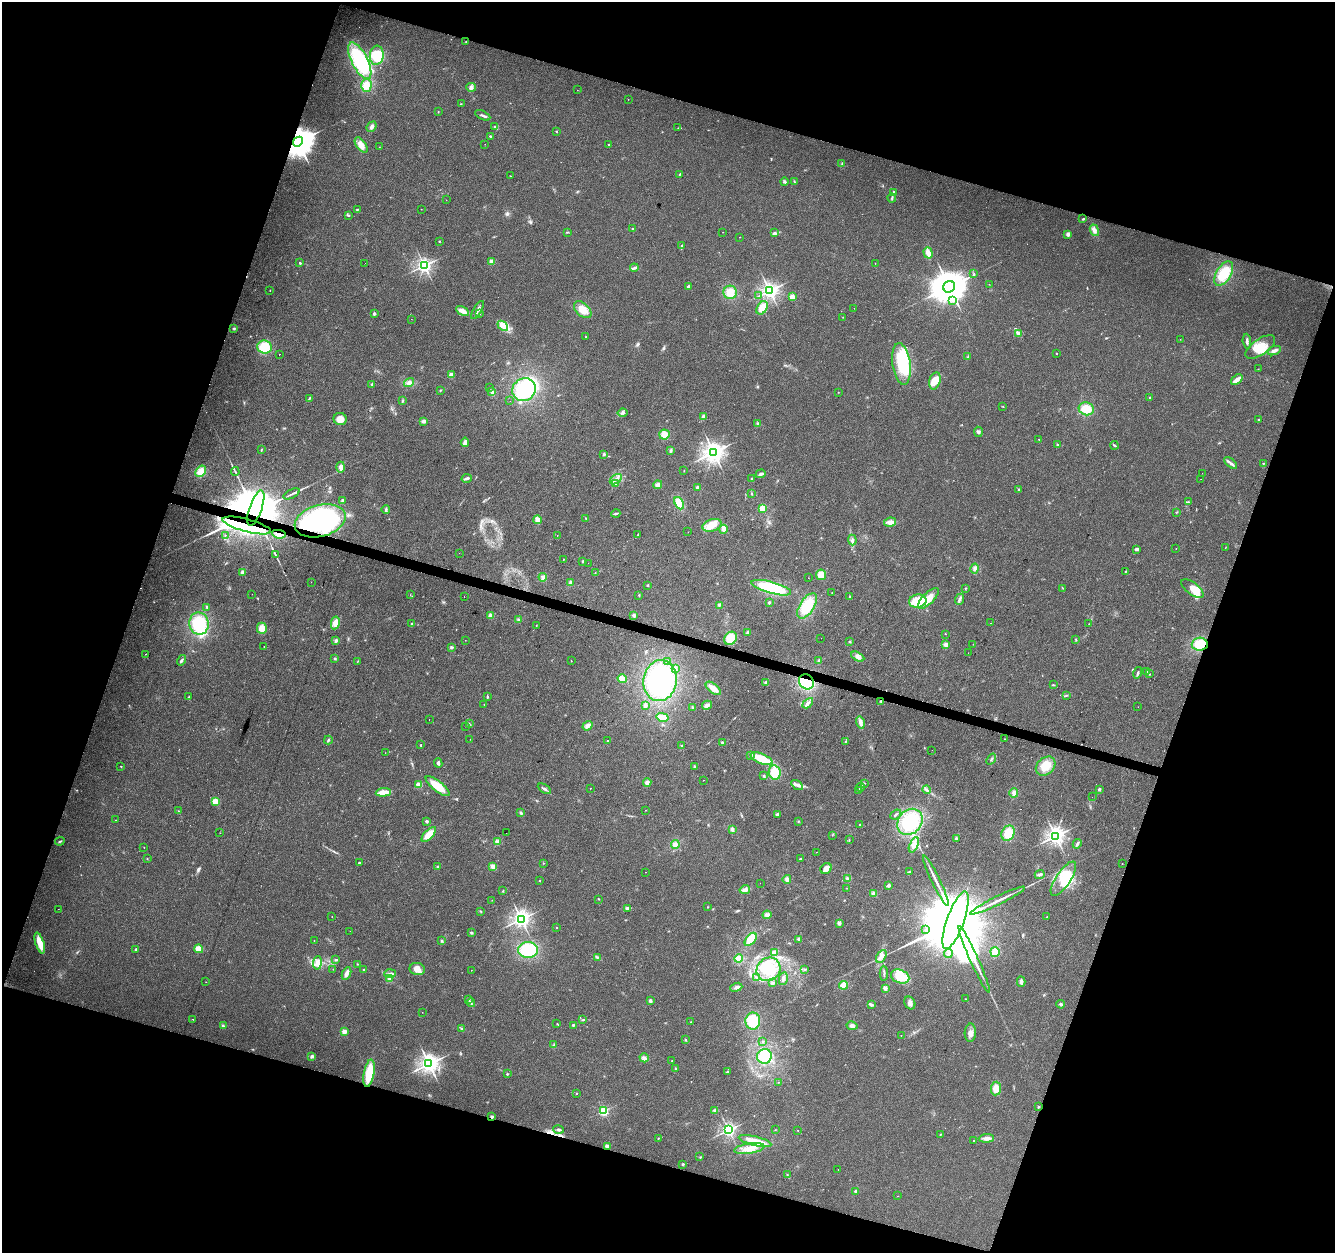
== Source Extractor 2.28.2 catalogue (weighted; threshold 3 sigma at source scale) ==
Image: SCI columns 8-5338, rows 281-5283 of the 5338 x 5499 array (HDU 1 of 3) = the unmasked area's bounding box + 8 px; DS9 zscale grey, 4 x 4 block average (1 PNG px = mean of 4 x 4 image px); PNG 1337 x 1255 px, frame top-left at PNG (2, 2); each listed source drawn as its Kron ellipse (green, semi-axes under 4 px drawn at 4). Shown black and unused: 37% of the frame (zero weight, under 2 of 3 exposures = <1% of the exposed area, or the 3 px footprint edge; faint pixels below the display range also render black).
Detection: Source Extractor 2.28.2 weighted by HDU 2 'WHT'. Background 0.0384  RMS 0.0071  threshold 0.0319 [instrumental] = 3 sigma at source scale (4.5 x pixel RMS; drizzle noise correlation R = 1.50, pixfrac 1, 0.0396/0.0396 arcsec/px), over >= 5 px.
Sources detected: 489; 2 too faint to see at this stretch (4 x 4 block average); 11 inside a brighter object's white glare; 8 cosmic-ray / hot-pixel residue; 1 long thin detection or spike segment (spike, bleed or trail) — neither listed nor drawn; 2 coinciding with a brighter row at this scale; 26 inside a brighter listed object's ellipse — not listed separately; the other 439 listed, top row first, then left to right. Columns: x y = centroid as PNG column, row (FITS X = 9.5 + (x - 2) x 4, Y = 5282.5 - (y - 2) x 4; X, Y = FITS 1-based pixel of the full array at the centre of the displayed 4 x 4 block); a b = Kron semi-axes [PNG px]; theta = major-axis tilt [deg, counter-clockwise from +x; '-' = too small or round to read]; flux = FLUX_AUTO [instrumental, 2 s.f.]
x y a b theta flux
466 41 2 2 - 2
377 55 9 7 85 120
360 61 20 8 -63 350
366 85 6 5 - 53
471 87 5 4 - 10
577 90 2 2 - 0.81
628 99 2 2 - 1.9
461 104 2 2 - 2.4
438 112 2 2 - 2.6
483 115 8 2 -26 8.8
495 126 4 2 - 4.6
372 127 6 3 49 13
678 128 2 2 - 1.8
556 132 2 2 - 2.5
490 136 2 2 - 4.2
298 142 5 4 - 10000
485 144 2 2 - 0.76
361 145 9 4 -54 36
609 145 2 2 - 7.4
379 147 2 2 - 1
842 164 3 2 - 3.1
680 174 3 2 - 2.7
510 176 2 2 - 1.7
784 181 4 3 - 6.8
794 182 3 2 - 3.5
894 192 2 2 - 24
892 198 4 2 - 5.5
446 200 2 2 - 0.91
357 209 2 2 - 2.4
421 209 2 2 - 0.96
348 215 4 2 - 5.4
1083 219 2 2 - 4.3
632 229 2 2 - 11
1094 230 6 4 -70 19
567 232 3 2 - 3.8
723 232 2 2 - 0.91
774 233 4 2 - 5.4
1068 234 4 3 - 12
739 237 2 2 - 1.1
439 241 2 2 - 2.4
682 246 2 2 - 3.8
928 253 6 3 -73 38
491 262 2 2 - 100
300 263 2 2 - 13
365 263 2 2 - 0.61
875 263 2 2 - 0.91
424 265 2 2 - 1600
634 268 4 3 - 8.8
974 274 2 2 - 2.5
1224 274 13 7 59 120
989 284 2 2 - 1
688 286 2 2 - 24
949 287 6 5 - 12000
270 291 2 2 - 2.5
769 291 3 2 - 2000
730 292 7 6 - 69
759 296 3 2 - 3
792 297 2 2 - 160
952 301 2 2 - 2.5
762 308 7 5 59 44
854 308 2 2 - 0.61
477 310 10 3 58 15
583 310 10 6 -43 49
462 311 7 3 -32 27
374 314 3 2 - 7.7
480 314 2 2 - 1.7
843 317 2 2 - 1.3
411 319 2 2 - 0.68
503 326 6 3 -42 17
234 328 3 2 - 4.9
1018 333 4 3 - 9.5
585 337 2 2 - 3.7
1180 339 2 2 - 0.86
1247 341 7 2 -85 11
265 347 7 6 - 170
1260 347 17 8 35 83
1274 351 7 3 23 16
1056 353 2 2 - 3.4
279 354 2 2 - 1.6
968 357 3 2 - 4.3
901 364 21 9 -82 210
1258 369 2 2 - 1.2
451 375 2 2 - 100
1237 380 6 3 39 30
935 381 9 5 75 41
409 383 5 4 - 15
372 384 3 2 - 4.9
490 388 2 2 - 0.79
440 390 3 2 - 2.6
524 390 12 11 - 210
492 392 4 3 - 9.6
838 392 2 2 - 1.3
1150 398 2 2 - 12
309 399 4 2 - 4.3
403 401 2 2 - 3.1
510 401 2 2 - 1
1003 406 2 2 - 1.5
1086 409 8 6 -18 71
622 413 5 3 - 9
704 416 3 3 - 11
340 419 6 6 - 49
1258 420 2 2 - 6.1
424 421 4 3 - 14
758 424 3 3 - 7
978 432 5 3 - 7.7
664 435 5 5 - 36
1039 439 2 2 - 1.2
465 442 4 3 - 19
1057 445 3 2 - 3.8
1115 445 4 2 - 5.3
261 450 4 2 - 2.8
671 450 4 2 - 7.7
713 452 3 3 - 3100
604 454 3 2 - 4
1231 463 7 3 -39 11
1263 463 2 2 - 6.2
341 467 5 3 - 20
201 471 6 4 54 49
684 471 2 2 - 2.2
235 472 4 2 - 5.1
1202 473 2 2 - 1.7
761 474 5 2 - 11
467 478 5 2 - 10
752 478 2 2 - 2.9
616 479 7 3 34 14
1201 479 2 2 - 4.4
615 484 2 2 - 8.1
658 485 4 4 - 13
697 487 2 2 - 23
1019 490 2 2 - 2.8
292 494 9 2 26 9.8
751 494 4 2 - 3.2
343 500 2 2 - 28
1188 502 2 2 - 2
679 503 6 4 -64 74
256 508 18 6 70 68000
763 508 2 2 - 240
386 509 4 3 - 7
1177 512 2 2 - 2.1
616 513 4 2 - 5.4
586 518 2 2 - 2.3
537 520 4 3 - 38
320 521 26 16 15 500
890 522 6 4 12 23
247 525 25 6 -15 130
712 525 10 6 16 41
723 529 4 3 - 18
688 532 2 2 - 1.1
279 534 7 3 -9 22
557 535 2 2 - 1.1
638 535 4 2 - 3.7
225 536 2 2 - 2
852 540 5 3 - 9.7
1225 547 2 2 - 1.1
1137 549 3 2 - 13
1176 549 2 2 - 1.1
459 553 2 2 - 0.88
275 554 4 2 - 3.9
563 559 2 2 - 5.3
583 561 2 2 - 20
588 563 2 2 - 0.89
975 568 5 4 - 12
243 572 3 3 - 18
1125 572 2 2 - 2.4
595 573 2 2 - 1.3
821 575 5 5 - 41
543 577 4 4 - 10
808 578 2 2 - 0.94
311 582 2 2 - 0.81
571 583 3 3 - 9
648 585 2 2 - 16
771 588 20 6 -15 240
965 588 2 2 - 2.4
1063 588 2 2 - 1.6
1192 588 13 6 -37 43
832 593 2 2 - 1.1
252 594 2 2 - 2
410 595 2 2 - 1.3
639 595 2 2 - 2.5
464 597 2 2 - 2
849 597 2 2 - 3.3
928 598 13 5 45 65
959 599 6 3 66 11
918 601 9 6 11 90
769 603 2 2 - 14
719 605 3 2 - 4.2
807 606 14 7 58 130
207 607 3 3 - 5.3
490 615 4 3 - 10
634 615 2 2 - 41
518 620 3 2 - 7
199 623 11 9 -79 200
335 623 6 4 79 36
990 623 2 2 - 1.9
411 624 3 2 - 3.9
1089 624 2 2 - 1.2
536 625 2 2 - 1.5
262 628 6 5 - 35
748 632 3 3 - 7.5
946 634 2 2 - 1.1
731 638 7 6 - 77
821 638 2 2 - 2.1
1076 639 2 2 - 2.1
465 640 2 2 - 0.85
336 641 4 2 - 8.3
850 642 2 2 - 3
946 644 2 2 - 77
973 644 2 2 - 0.73
1200 644 8 6 4 100
264 647 2 2 - 1.5
451 647 4 3 - 5.9
968 652 2 2 - 0.54
145 654 2 2 - 2.2
858 657 7 3 -28 15
335 659 3 2 - 5.7
181 660 5 2 - 8
819 660 3 3 - 5.4
358 661 2 2 - 1.5
571 661 2 2 - 3
667 661 2 2 - 3.7
675 668 3 3 - 8.7
1147 672 3 2 - 5.4
1138 673 6 2 74 8.2
1149 674 3 2 - 3.1
622 679 4 3 - 42
660 681 20 16 84 400
766 682 4 3 - 8.5
806 682 8 7 - 140
1053 685 2 2 - 3.1
713 688 9 4 -38 32
1066 695 2 2 - 2.7
189 697 2 2 - 2.8
487 697 3 2 - 4.3
881 701 3 2 - 4.1
808 703 6 3 44 13
484 704 2 2 - 1.1
645 705 3 3 - 13
707 705 5 3 - 16
692 707 3 2 - 3.1
1138 707 2 2 - 0.7
662 717 6 3 -14 45
429 720 2 2 - 0.96
860 723 6 4 -76 17
469 724 2 2 - 2.1
465 726 2 2 - 0.71
588 726 5 4 - 18
470 739 2 2 - 0.77
1005 739 2 2 - 1.5
328 740 4 2 - 6.8
607 741 2 2 - 6.3
845 742 2 2 - 1.7
722 743 3 2 - 5.7
421 745 2 2 - 8.8
682 745 2 2 - 2.2
932 750 2 2 - 0.78
385 753 2 2 - 0.69
750 756 2 2 - 1.4
762 759 12 5 -23 120
991 759 6 2 53 5.9
438 763 5 2 - 9.2
121 766 2 2 - 4.3
694 766 2 2 - 5.3
1046 766 11 8 41 75
775 773 7 6 - 79
764 776 3 2 - 4.4
704 780 2 2 - 1.5
647 782 4 3 - 9.6
865 783 2 2 - 1.5
419 785 2 2 - 170
797 785 6 3 -33 14
438 786 15 5 -38 92
861 787 4 2 - 12
590 788 2 2 - 2.5
544 789 7 2 -31 10
1099 789 2 2 - 26
926 790 4 2 - 7.8
858 791 3 2 - 2.8
383 792 7 3 6 56
1014 793 5 3 - 16
1092 797 2 2 - 1.4
216 802 4 3 - 69
646 810 2 2 - 1.1
178 811 2 2 - 1.5
521 813 3 2 - 6.9
777 814 4 3 - 8.7
896 815 6 2 39 5.6
115 820 2 2 - 0.87
427 821 2 2 - 32
798 821 2 2 - 2.4
910 822 14 11 49 220
860 825 3 2 - 3.4
732 829 3 3 - 11
220 833 2 2 - 1.2
506 833 2 2 - 1.1
1008 833 8 6 63 68
429 834 9 4 44 54
832 835 2 2 - 1.6
1055 836 3 2 - 2300
956 838 2 2 - 8.2
849 839 2 2 - 1.9
60 841 5 2 - 4.7
497 842 4 3 - 15
1077 844 5 2 - 10
675 845 4 4 - 14
914 845 8 4 68 22
144 847 2 2 - 1.2
816 852 2 2 - 2.6
147 859 2 2 - 1.8
800 859 2 2 - 17
359 863 2 2 - 14
543 863 2 2 - 1.7
1122 864 2 2 - 1.4
493 866 4 3 - 20
437 867 3 2 - 3.3
826 868 6 5 - 28
645 872 2 2 - 1.4
909 872 3 2 - 5
1040 874 5 2 - 9.4
847 878 3 3 - 6.3
787 879 4 3 - 12
1063 879 20 7 56 100
540 881 2 2 - 4.9
936 881 28 2 -64 30
760 883 2 2 - 0.63
889 885 3 3 - 6.9
847 888 2 2 - 1.2
745 890 5 3 - 18
503 891 2 2 - 1.9
873 894 4 4 - 12
599 899 2 2 - 2.3
492 900 2 2 - 1.2
998 901 30 2 26 38
707 907 2 2 - 1.6
627 908 4 3 - 9.1
58 909 2 2 - 0.76
481 911 3 2 - 3.9
767 915 4 3 - 15
332 916 2 2 - 1.5
1047 917 3 2 - 3.2
521 919 3 2 - 2200
956 920 30 8 70 110000
839 923 2 2 - 59
556 928 2 2 - 2.9
925 929 2 2 - 2.6
350 931 2 2 - 1.3
471 933 3 2 - 4.5
751 939 7 4 50 61
799 939 3 2 - 13
314 941 2 2 - 2.6
442 941 3 2 - 4.6
40 943 11 4 -73 69
136 949 2 2 - 8.3
199 949 4 4 - 45
528 950 10 8 0 170
774 952 4 2 - 13
995 952 5 4 - 38
948 953 4 2 - 6.6
881 956 7 4 59 19
597 957 4 2 - 5.4
739 958 4 4 - 30
336 960 2 2 - 14
974 960 36 4 -66 68
317 963 6 4 82 23
357 964 2 2 - 1.4
333 969 2 2 - 0.64
364 969 2 2 - 4.7
417 969 8 6 -11 31
768 969 12 11 - 110
805 969 3 2 - 3.1
471 970 2 2 - 1.8
346 973 7 3 66 16
390 973 6 3 3 12
884 973 7 2 -88 5.8
756 977 2 2 - 2.6
900 977 9 6 -22 70
389 979 4 3 - 9.3
783 979 6 3 78 11
206 982 2 2 - 0.81
1021 982 5 3 - 14
772 983 3 2 - 6.4
843 985 4 4 - 39
736 987 6 3 21 12
885 988 2 2 - 75
469 999 4 2 - 6.7
965 999 2 2 - 1.2
650 1001 3 3 - 7.3
471 1003 4 2 - 6.1
910 1003 7 5 -59 17
871 1004 4 2 - 11
1061 1004 4 3 - 8.2
422 1012 2 2 - 0.83
193 1019 2 2 - 1.5
583 1020 2 2 - 5.7
753 1021 8 7 - 110
690 1022 2 2 - 1.2
557 1024 2 2 - 1.7
223 1025 4 3 - 7.2
573 1025 3 2 - 4.8
852 1026 5 3 - 14
462 1028 3 2 - 3.9
344 1032 2 2 - 120
970 1033 9 5 87 22
901 1035 2 2 - 1.4
686 1040 3 2 - 3.1
763 1041 2 2 - 6.5
554 1045 3 2 - 3.6
312 1056 4 3 - 8.5
764 1056 7 7 - 88
644 1058 4 4 - 12
672 1061 2 2 - 2.1
429 1064 3 3 - 3000
675 1068 2 2 - 2.3
727 1072 3 2 - 3.5
369 1073 14 5 80 110
507 1074 2 2 - 9.6
779 1082 2 2 - 1.5
996 1088 7 5 85 37
577 1094 2 2 - 3.9
1038 1107 2 2 - 3.2
715 1110 4 3 - 11
603 1111 2 2 - 550
492 1117 2 2 - 34
558 1129 5 3 - 9.3
728 1130 2 2 - 1300
775 1130 2 2 - 1.3
798 1130 2 2 - 3.2
940 1134 2 2 - 1.4
658 1138 2 2 - 5.6
986 1138 8 3 5 20
755 1141 17 4 -14 80
974 1141 2 2 - 6.3
607 1146 2 2 - 71
749 1149 15 5 9 57
700 1157 2 2 - 2
683 1164 2 2 - 24
838 1169 2 2 - 1.3
787 1174 2 2 - 2.2
856 1191 2 2 - 19
898 1196 2 2 - 0.81
Overlapping masked pixels (flux is a lower limit): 10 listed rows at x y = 298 142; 256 508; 320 521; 247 525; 279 534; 1200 644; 806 682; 881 701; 492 1117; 607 1146
Diffuse or blended objects may show on this block-average render without a row.